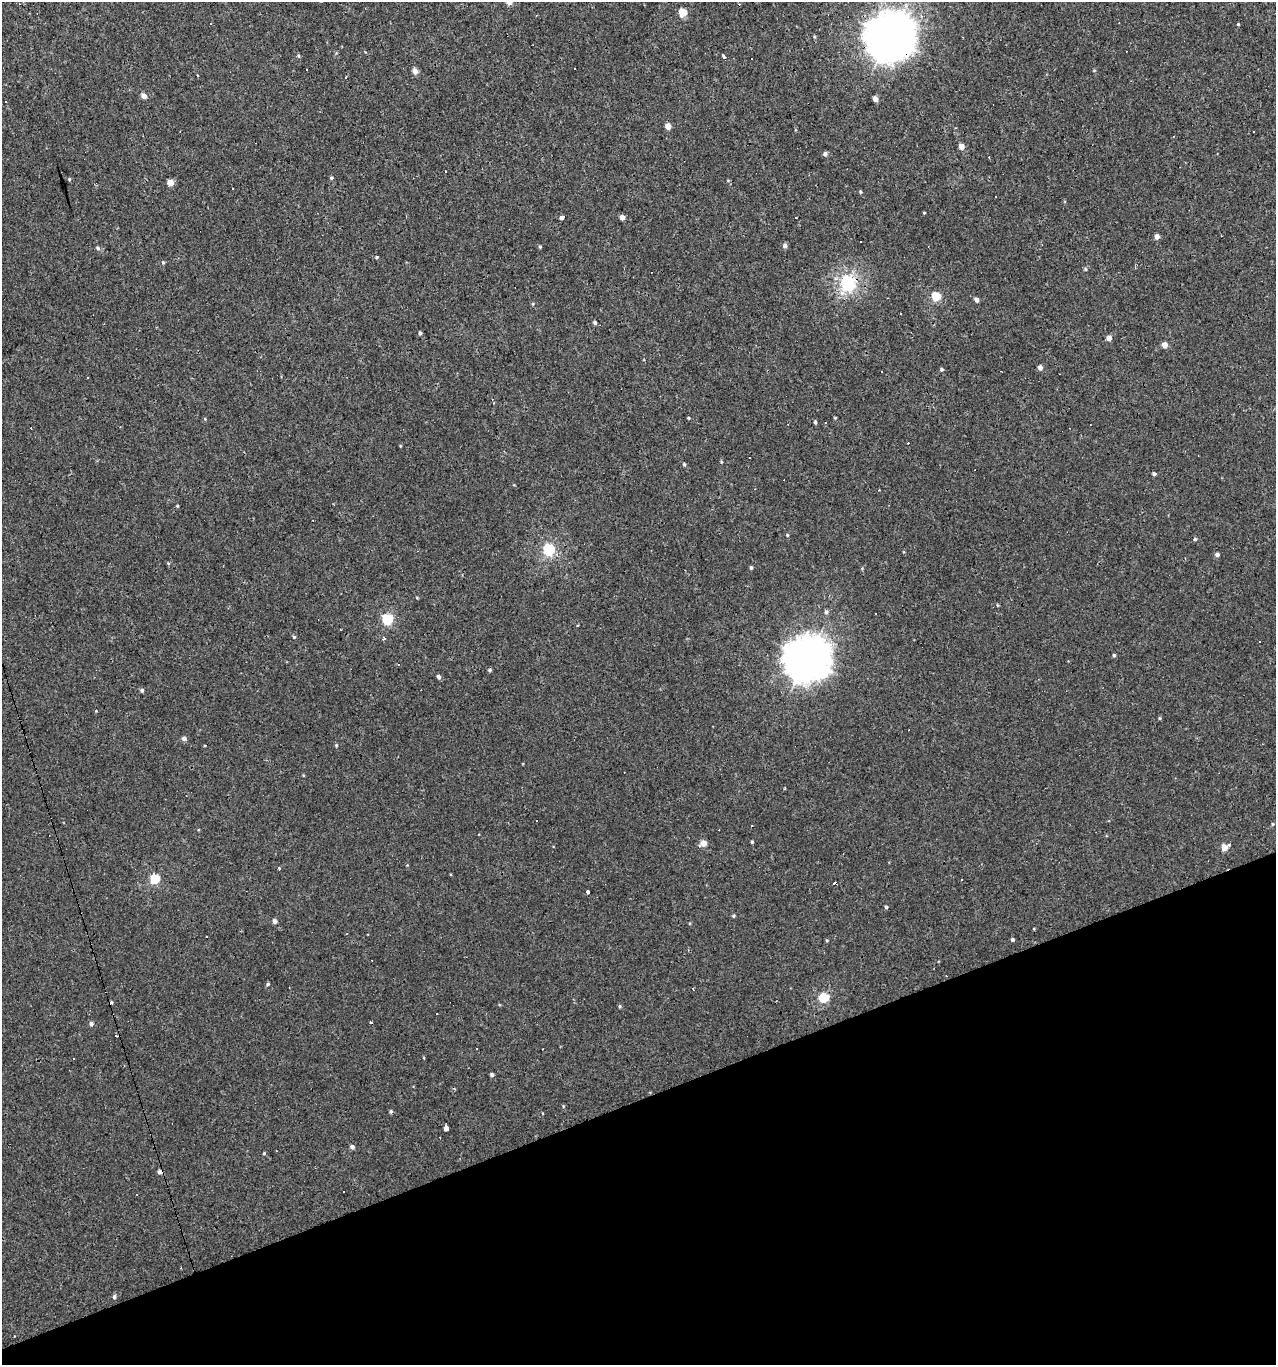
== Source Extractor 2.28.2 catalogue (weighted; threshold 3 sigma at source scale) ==
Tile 14 of 4 x 4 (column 2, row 4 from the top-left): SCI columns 1396-2669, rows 1-1363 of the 5286 x 5452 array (HDU 1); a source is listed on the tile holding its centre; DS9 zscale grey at full resolution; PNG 1278 x 1367 px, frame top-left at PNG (2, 2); no overlay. Shown black and unused: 19% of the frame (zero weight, under 3 of 4 exposures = <1% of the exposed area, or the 3 px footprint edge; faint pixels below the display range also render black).
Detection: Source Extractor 2.28.2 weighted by HDU 2 'WHT'; one run over the whole footprint, this tile lists its part. Background 0.00134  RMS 0.003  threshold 0.0136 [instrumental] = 3 sigma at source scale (4.5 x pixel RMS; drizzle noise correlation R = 1.50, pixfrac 1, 0.0396/0.0396 arcsec/px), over >= 5 px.
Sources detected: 130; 43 cosmic-ray / hot-pixel residue — not listed; the other 87 listed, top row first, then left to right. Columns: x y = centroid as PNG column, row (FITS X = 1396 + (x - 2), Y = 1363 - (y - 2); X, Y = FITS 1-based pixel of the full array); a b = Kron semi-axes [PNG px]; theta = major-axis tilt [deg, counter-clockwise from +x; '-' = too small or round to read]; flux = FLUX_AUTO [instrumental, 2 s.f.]
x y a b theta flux
509 2 4 4 - 2.3
682 12 5 5 - 7.5
1238 24 4 3 - 0.27
890 37 16 15 - 720
298 56 6 3 -81 0.37
415 71 5 4 - 2.1
144 96 5 4 - 1.8
875 99 4 4 - 1.6
668 126 5 4 - 2.2
961 146 4 4 - 2.3
825 154 5 5 - 0.75
445 171 2 2 - 0.28
331 178 5 4 - 0.37
69 179 4 4 - 0.28
170 183 4 4 - 3
232 188 3 3 - 1.8
860 192 4 3 - 0.33
924 213 4 2 - 0.22
561 217 4 3 - 7.3
622 217 4 4 - 1.5
795 218 3 3 - 9.1
1157 236 5 4 - 1.5
785 246 5 4 - 0.99
540 247 4 4 - 0.31
376 257 5 3 - 0.29
163 263 4 4 - 0.39
1085 269 5 3 - 0.3
847 283 6 6 - 56
936 296 5 5 - 11
976 300 4 4 - 1.1
900 313 3 3 - 0.46
595 322 4 4 - 0.48
420 333 4 3 - 0.51
1109 338 4 4 - 1.7
1164 345 4 4 - 2.4
1040 368 5 4 - 1.1
942 369 4 4 - 0.43
88 377 3 2 - 0.29
688 418 4 3 - 0.26
835 418 3 3 - 0.26
815 422 4 4 - 0.39
684 464 4 3 - 0.38
1154 474 4 4 - 0.54
177 506 4 3 - 0.24
787 535 4 4 - 0.29
1195 539 4 4 - 0.37
549 550 5 5 - 27
1217 554 4 4 - 0.85
751 567 4 3 - 0.43
417 598 5 3 - 0.23
826 612 6 5 - 0.66
875 613 3 2 - 0.38
387 619 5 5 - 19
294 637 4 4 - 0.34
384 639 5 3 - 0.38
1114 655 4 3 - 0.42
807 659 16 15 - 530
398 664 3 2 - 0.22
490 670 4 4 - 0.39
438 677 5 4 - 0.81
142 690 4 4 - 0.56
184 738 6 5 - 0.83
336 745 5 4 - 0.33
1272 824 5 3 - 0.3
752 842 4 3 - 0.34
703 843 5 5 - 2.6
1224 847 5 4 - 3.6
155 879 5 5 - 15
587 891 4 3 - 2
886 907 4 3 - 0.42
734 916 4 3 - 0.37
275 921 4 4 - 1.1
1012 939 4 4 - 0.52
268 984 4 4 - 0.39
693 988 3 3 - 0.95
824 998 5 5 - 15
620 1006 5 4 - 0.38
91 1024 5 5 - 0.67
477 1049 3 2 - 0.66
492 1075 4 4 - 0.68
391 1111 5 4 - 0.41
446 1128 4 3 - 220
352 1147 5 4 - 0.83
264 1153 4 4 - 0.25
159 1172 5 4 - 0.91
137 1194 3 2 - 0.49
114 1297 5 4 - 0.66
Overlapping masked pixels (flux is a lower limit): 1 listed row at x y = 890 37
Isophote crosses this tile's border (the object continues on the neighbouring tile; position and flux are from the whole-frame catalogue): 1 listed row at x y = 509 2
Unlisted compact peaks at least as high as the median listed source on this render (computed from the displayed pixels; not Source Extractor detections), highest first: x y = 98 248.